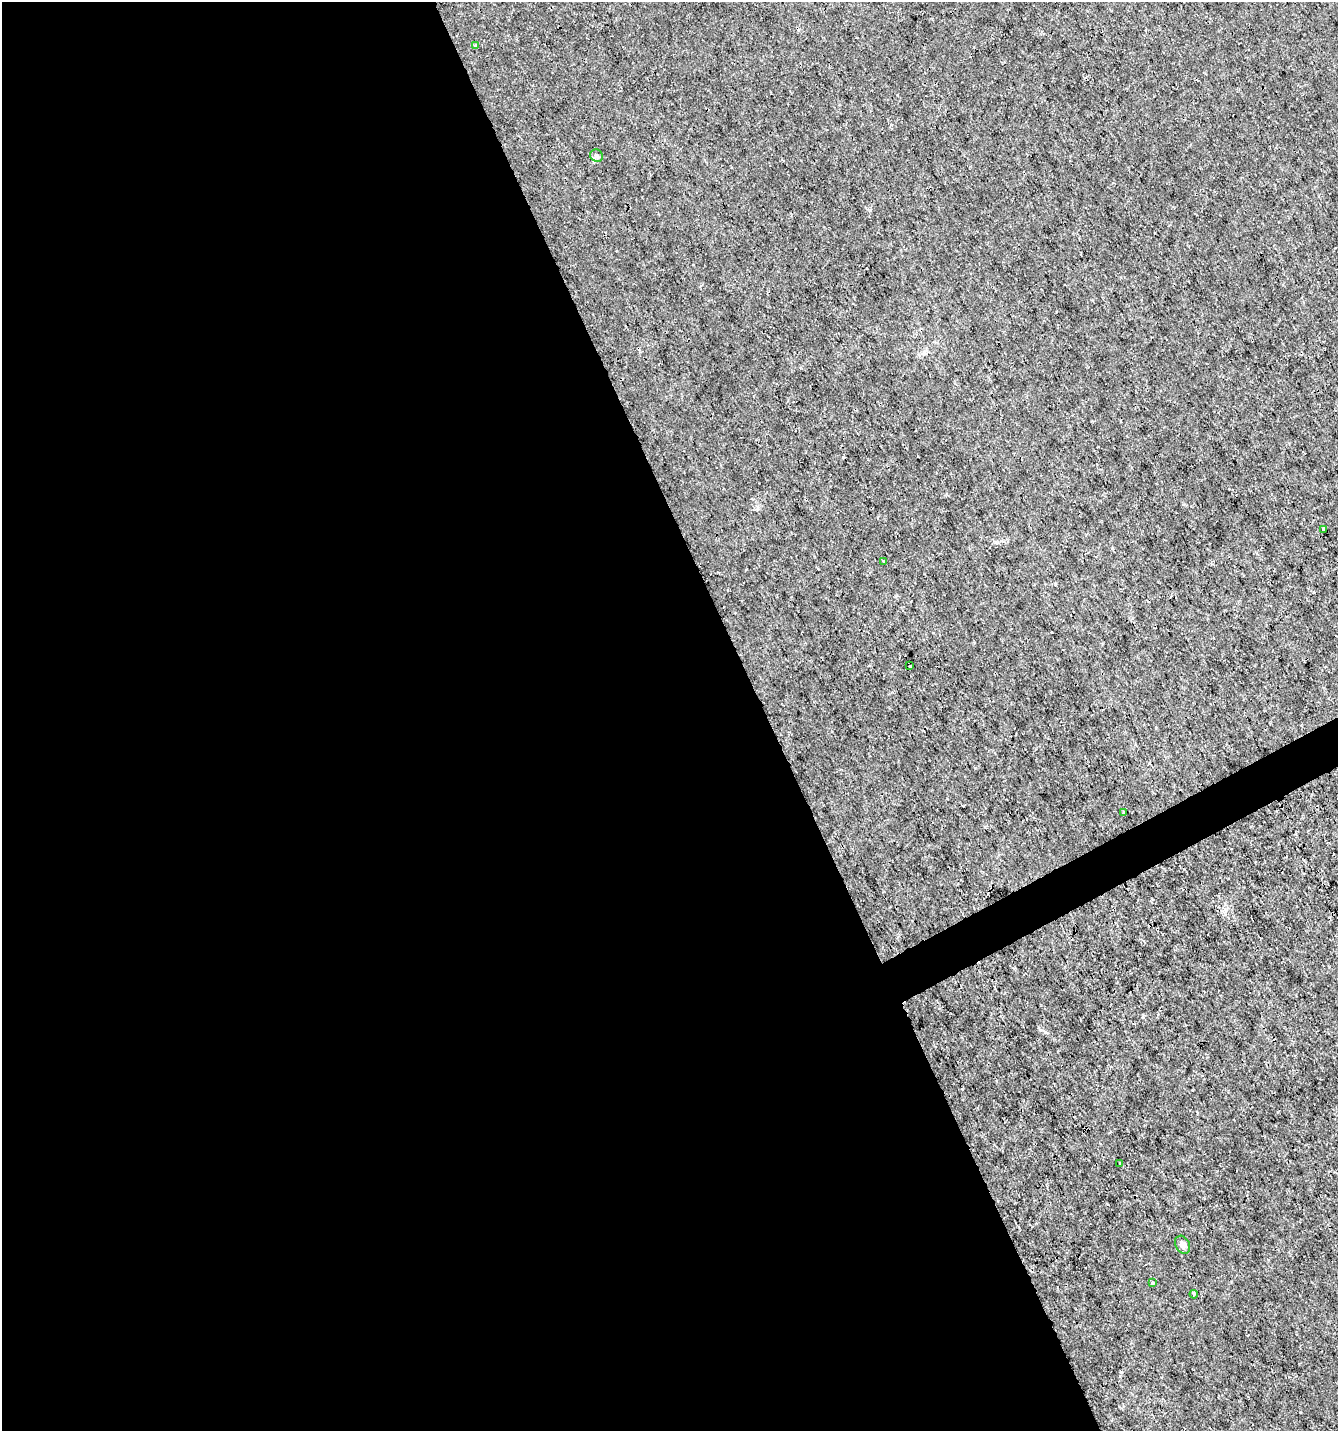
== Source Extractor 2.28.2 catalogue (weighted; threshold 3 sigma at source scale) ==
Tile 9 of 4 x 4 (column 1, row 3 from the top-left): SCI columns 97-1432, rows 1433-2861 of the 5595 x 5720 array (HDU 1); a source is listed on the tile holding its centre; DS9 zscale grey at full resolution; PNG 1340 x 1433 px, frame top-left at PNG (2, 2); each listed source drawn as its Kron ellipse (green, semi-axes under 4 px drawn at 4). Shown black and unused: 58% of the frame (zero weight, under 3 of 4 exposures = <1% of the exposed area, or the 3 px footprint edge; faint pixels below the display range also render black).
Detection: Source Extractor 2.28.2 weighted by HDU 2 'WHT'; one run over the whole footprint, this tile lists its part. Background 3.30e-04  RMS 9.5e-04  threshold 0.00425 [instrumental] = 3 sigma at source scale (4.5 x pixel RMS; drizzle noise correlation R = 1.50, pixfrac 1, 0.0396/0.0396 arcsec/px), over >= 5 px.
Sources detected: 12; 1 cosmic-ray / hot-pixel residue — neither listed nor drawn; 1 inside a brighter listed object's ellipse — not listed separately; the other 10 listed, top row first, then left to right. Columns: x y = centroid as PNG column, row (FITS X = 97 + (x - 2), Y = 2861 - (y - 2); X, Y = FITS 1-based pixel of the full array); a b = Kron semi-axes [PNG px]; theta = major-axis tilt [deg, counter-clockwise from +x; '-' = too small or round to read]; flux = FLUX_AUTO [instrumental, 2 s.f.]
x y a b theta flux
476 45 4 3 - 0.24
597 156 7 6 - 0.24
1324 529 3 3 - 0.31
883 561 3 3 - 0.37
910 666 3 3 - 0.4
1123 813 3 3 - 0.12
1120 1163 3 3 - 0.18
1183 1245 9 7 -61 0.39
1152 1283 4 3 - 0.13
1194 1294 4 3 - 0.098